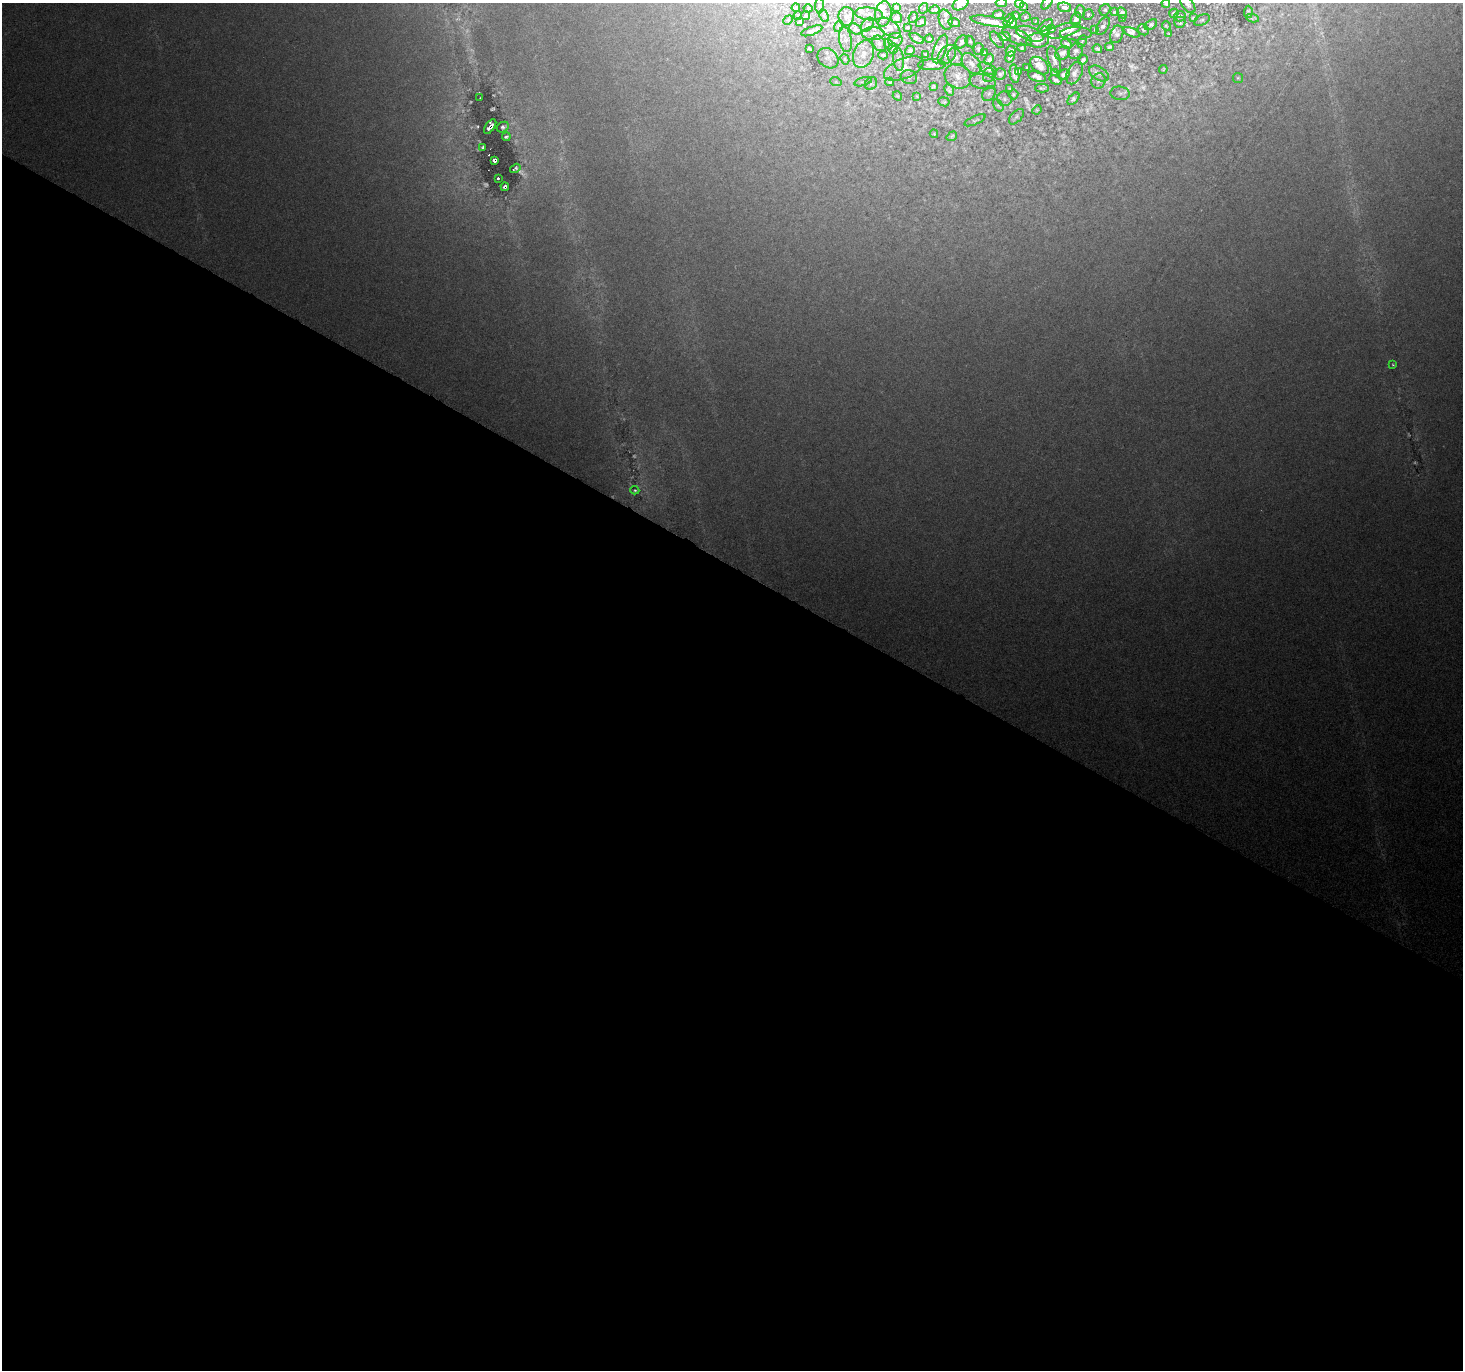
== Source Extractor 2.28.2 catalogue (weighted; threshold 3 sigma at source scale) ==
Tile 14 of 4 x 4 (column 2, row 4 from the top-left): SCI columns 1462-2922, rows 195-1562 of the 5851 x 5929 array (HDU 1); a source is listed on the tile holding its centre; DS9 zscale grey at full resolution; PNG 1465 x 1372 px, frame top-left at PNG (2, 3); each listed source drawn as its Kron ellipse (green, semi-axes under 4 px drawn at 4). Shown black and unused: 59% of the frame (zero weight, under 3 of 6 exposures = <1% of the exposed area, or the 3 px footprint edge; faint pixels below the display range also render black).
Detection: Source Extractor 2.28.2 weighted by HDU 2 'WHT'; one run over the whole footprint, this tile lists its part. Background 0.0249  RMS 0.0023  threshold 0.00936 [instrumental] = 3 sigma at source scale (4.09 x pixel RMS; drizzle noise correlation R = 1.36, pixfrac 0.8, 0.0396/0.0396 arcsec/px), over >= 5 px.
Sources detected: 240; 42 too faint to see at this stretch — neither listed nor drawn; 36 inside a brighter listed object's ellipse — not listed separately; the other 162 listed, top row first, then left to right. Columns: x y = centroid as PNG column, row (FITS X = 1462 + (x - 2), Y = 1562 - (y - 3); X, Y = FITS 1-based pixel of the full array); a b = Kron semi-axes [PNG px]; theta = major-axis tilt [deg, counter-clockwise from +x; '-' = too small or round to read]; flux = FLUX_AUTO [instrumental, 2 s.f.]
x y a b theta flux
1001 3 5 4 - 0.66
1019 3 4 4 - 0.66
1047 3 7 2 55 0.31
1166 3 4 3 - 0.48
960 4 8 6 30 2.2
1188 4 10 5 -51 0.77
819 6 8 4 -89 0.37
1023 6 4 3 - 0.35
896 7 4 3 - 0.33
1064 7 7 4 -13 0.84
796 8 4 3 - 0.34
808 8 4 4 - 0.25
924 8 5 3 - 0.21
935 10 5 3 - 0.49
1105 10 6 5 - 0.42
1080 12 6 5 - 0.47
1114 12 4 4 - 0.24
1248 12 6 3 85 0.46
1122 13 6 4 -52 0.73
1174 13 5 4 - 0.5
869 14 14 6 -7 0.77
883 14 12 8 84 1.3
1088 14 5 5 - 0.41
998 15 6 3 9 0.65
798 16 4 3 - 0.32
805 16 5 3 - 0.44
824 16 7 4 -65 0.32
846 16 9 8 - 0.9
1015 16 4 3 - 0.5
1180 16 6 5 - 0.53
913 17 5 4 - 0.32
1025 17 5 4 - 0.41
897 18 5 5 - 0.61
1123 18 4 3 - 0.32
1193 18 4 3 - 0.33
1252 18 6 3 -8 0.44
1076 19 7 5 68 0.89
788 20 5 4 - 0.25
946 20 10 6 -75 0.79
1009 20 7 4 53 0.87
1202 20 8 5 26 0.49
800 21 3 3 - 0.26
991 21 20 5 -9 3
921 22 5 4 - 0.47
954 22 6 3 -20 0.48
1035 22 3 2 - 0.21
1180 22 5 5 - 0.42
1012 23 5 4 - 0.82
867 25 8 5 51 0.48
1151 25 7 4 36 0.52
839 26 6 3 72 0.24
1045 26 9 3 37 0.53
1103 26 10 5 59 0.74
1166 26 5 2 - 0.32
907 27 3 2 - 0.26
890 28 13 7 -41 0.96
855 29 7 5 -34 0.43
1052 29 4 3 - 0.38
1095 30 4 2 - 0.15
1143 30 6 5 - 0.4
812 31 11 3 20 0.67
1063 31 18 6 15 2.1
1045 32 5 3 - 0.62
1131 32 8 4 -24 0.84
873 34 11 6 -1 0.83
1030 34 14 6 -20 1.4
1076 34 16 6 1 0.57
1117 34 9 6 68 0.8
1169 34 3 3 - 0.28
1005 37 6 4 -12 0.59
1017 37 16 7 -25 1.3
917 38 8 3 -31 0.53
929 39 4 4 - 0.33
845 40 13 6 -81 0.92
895 40 7 7 - 0.63
997 40 10 5 -53 0.47
1038 40 11 7 3 1.8
970 41 6 4 -63 0.37
1082 41 6 3 62 0.26
962 42 7 5 51 0.67
879 43 8 6 -56 0.56
888 44 5 4 - 0.26
1066 44 5 4 - 0.66
1109 47 4 3 - 0.43
1022 48 4 4 - 0.37
809 49 4 3 - 0.32
893 49 5 4 - 0.34
940 49 15 6 70 1.6
979 49 6 5 - 0.47
1097 49 5 4 - 0.49
910 50 5 4 - 0.41
1011 51 5 5 - 0.76
1076 51 8 6 54 0.74
984 53 4 3 - 0.36
1063 53 8 6 35 0.9
863 54 14 9 70 1.7
925 54 3 2 - 0.23
883 55 5 3 - 0.42
947 55 11 7 49 0.98
955 57 9 7 -60 0.84
1010 57 6 4 62 0.44
828 58 11 9 -41 0.71
845 59 6 4 -62 0.24
898 59 12 5 -84 0.7
989 59 6 4 64 0.59
1054 59 14 6 -74 1.1
1083 60 5 3 - 0.39
971 64 12 7 -50 1.3
932 65 14 5 1 0.87
1040 66 11 7 -41 1.6
1027 68 3 2 - 0.25
904 69 21 10 22 1.6
988 69 10 5 -26 0.6
1163 69 4 3 - 0.28
1019 71 4 3 - 0.3
1055 73 4 3 - 0.28
1074 73 12 7 65 1.1
1099 73 11 6 -32 0.98
1000 74 6 5 - 0.58
1014 74 9 4 -80 0.98
1064 74 6 4 29 0.69
989 75 7 5 80 0.42
958 76 14 11 -32 2
1037 76 9 5 -20 1.1
909 77 8 6 -17 0.68
1238 78 5 5 - 0.32
1056 80 6 3 -32 0.52
1098 81 8 7 - 0.59
836 82 6 4 -18 0.25
863 82 9 3 15 0.28
890 82 4 3 - 0.29
983 82 13 7 -10 1
871 84 7 5 51 0.4
933 86 4 3 - 0.33
1042 88 7 3 2 0.4
1010 89 4 3 - 0.28
949 90 6 4 -64 0.54
989 93 8 6 58 0.53
1120 93 10 7 -7 0.7
1013 94 5 5 - 0.3
897 96 5 3 - 0.3
917 96 4 4 - 0.22
480 98 4 2 - 0.2
1004 99 7 7 - 0.65
1073 99 7 4 46 0.59
944 102 6 4 -9 0.35
998 105 6 4 -58 0.32
1037 110 5 4 - 0.26
1016 117 9 5 47 0.52
975 120 11 4 24 0.42
490 126 8 4 54 1.7
503 127 6 5 - 0.61
934 134 4 4 - 0.3
952 136 5 3 - 0.39
506 137 4 3 - 0.45
483 148 3 3 - 0.41
495 160 4 4 - 1.2
515 168 5 3 - 0.43
498 178 3 3 - 0.63
505 187 4 3 - 0.86
1393 364 3 2 - 0.22
635 490 4 4 - 0.33
Overlapping masked pixels (flux is a lower limit): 4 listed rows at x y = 991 21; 490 126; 495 160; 505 187
Isophote crosses this tile's border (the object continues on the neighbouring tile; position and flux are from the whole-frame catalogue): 8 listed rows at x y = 1001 3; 1019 3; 1047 3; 1166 3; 960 4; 1188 4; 1202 20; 991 21
Unlisted compact peaks at least as high as the median listed source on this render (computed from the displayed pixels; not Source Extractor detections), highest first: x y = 488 155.